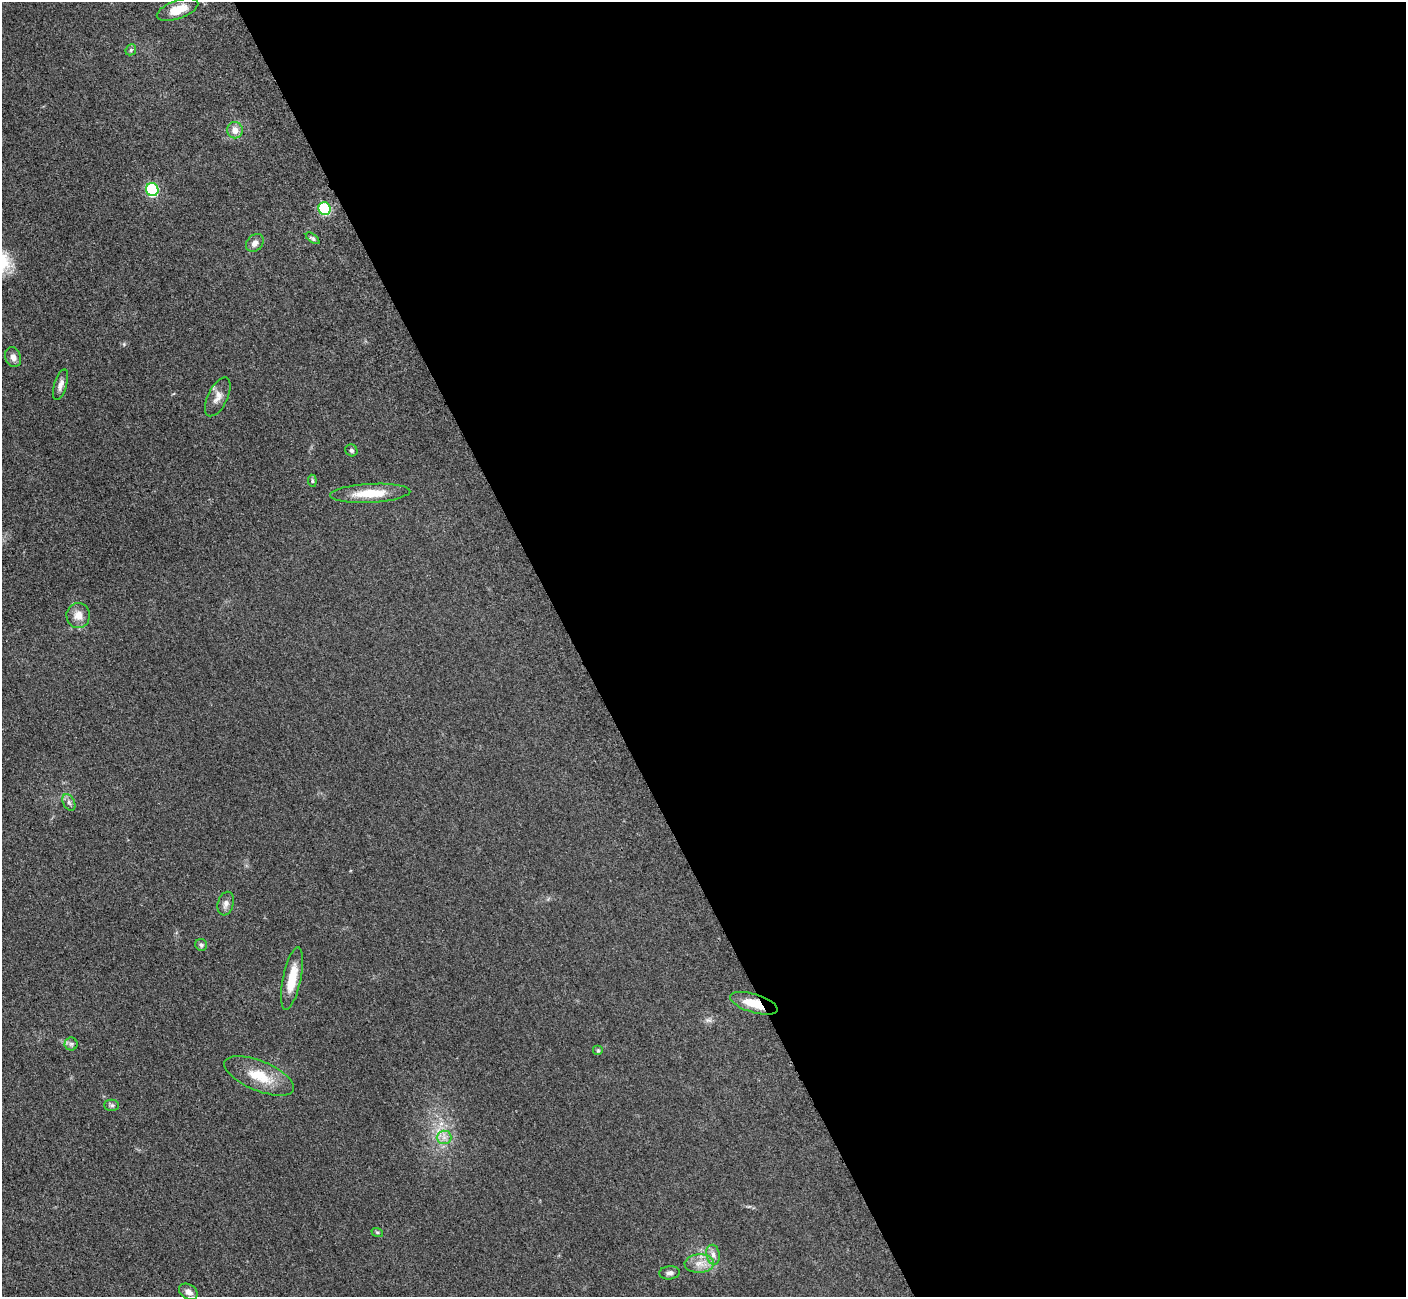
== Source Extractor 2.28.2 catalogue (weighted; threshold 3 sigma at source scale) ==
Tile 8 of 4 x 4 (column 4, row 2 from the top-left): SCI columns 4278-5681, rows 2779-4073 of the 5698 x 5663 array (HDU 1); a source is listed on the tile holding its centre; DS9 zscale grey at full resolution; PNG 1408 x 1299 px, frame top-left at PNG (2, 2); each listed source drawn as its Kron ellipse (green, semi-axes under 4 px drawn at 4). Shown black and unused: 59% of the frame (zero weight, under 3 of 5 exposures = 3% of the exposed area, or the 3 px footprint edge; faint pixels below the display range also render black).
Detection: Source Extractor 2.28.2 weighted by HDU 2 'WHT'; one run over the whole footprint, this tile lists its part. Background 0.0534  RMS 0.006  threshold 0.0269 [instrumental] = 3 sigma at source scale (4.5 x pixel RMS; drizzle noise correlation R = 1.50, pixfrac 1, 0.05/0.05 arcsec/px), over >= 5 px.
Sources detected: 29; all 29 listed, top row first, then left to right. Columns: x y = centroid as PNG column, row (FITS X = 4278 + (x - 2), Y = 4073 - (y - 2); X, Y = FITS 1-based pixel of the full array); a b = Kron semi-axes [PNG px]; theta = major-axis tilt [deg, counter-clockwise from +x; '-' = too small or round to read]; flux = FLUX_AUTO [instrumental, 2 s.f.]
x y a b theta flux
177 10 22 9 20 10
131 50 6 5 - 0.98
235 130 8 7 - 4.6
152 190 6 6 - 57
324 209 6 6 - 47
313 238 8 4 -37 1.1
255 243 10 7 48 3.3
13 357 10 7 -68 3
61 385 16 6 73 3.1
218 397 21 10 64 5.3
351 450 6 5 - 1.3
312 481 6 4 -83 0.87
370 493 40 9 3 16
78 615 12 11 - 5.9
69 802 9 5 -63 1.9
226 904 12 8 73 3
201 945 6 5 - 1.2
292 979 32 9 78 14
754 1003 24 9 -17 12
71 1044 6 6 - 1.4
598 1051 5 5 - 0.8
259 1076 37 15 -22 17
112 1105 7 5 -1 1.3
444 1137 7 7 - 2.8
377 1232 6 4 -19 0.85
713 1255 10 6 -79 2.6
699 1263 14 9 3 5.8
670 1273 10 6 5 2
188 1292 10 7 -32 3.1
Overlapping masked pixels (flux is a lower limit): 1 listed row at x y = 754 1003